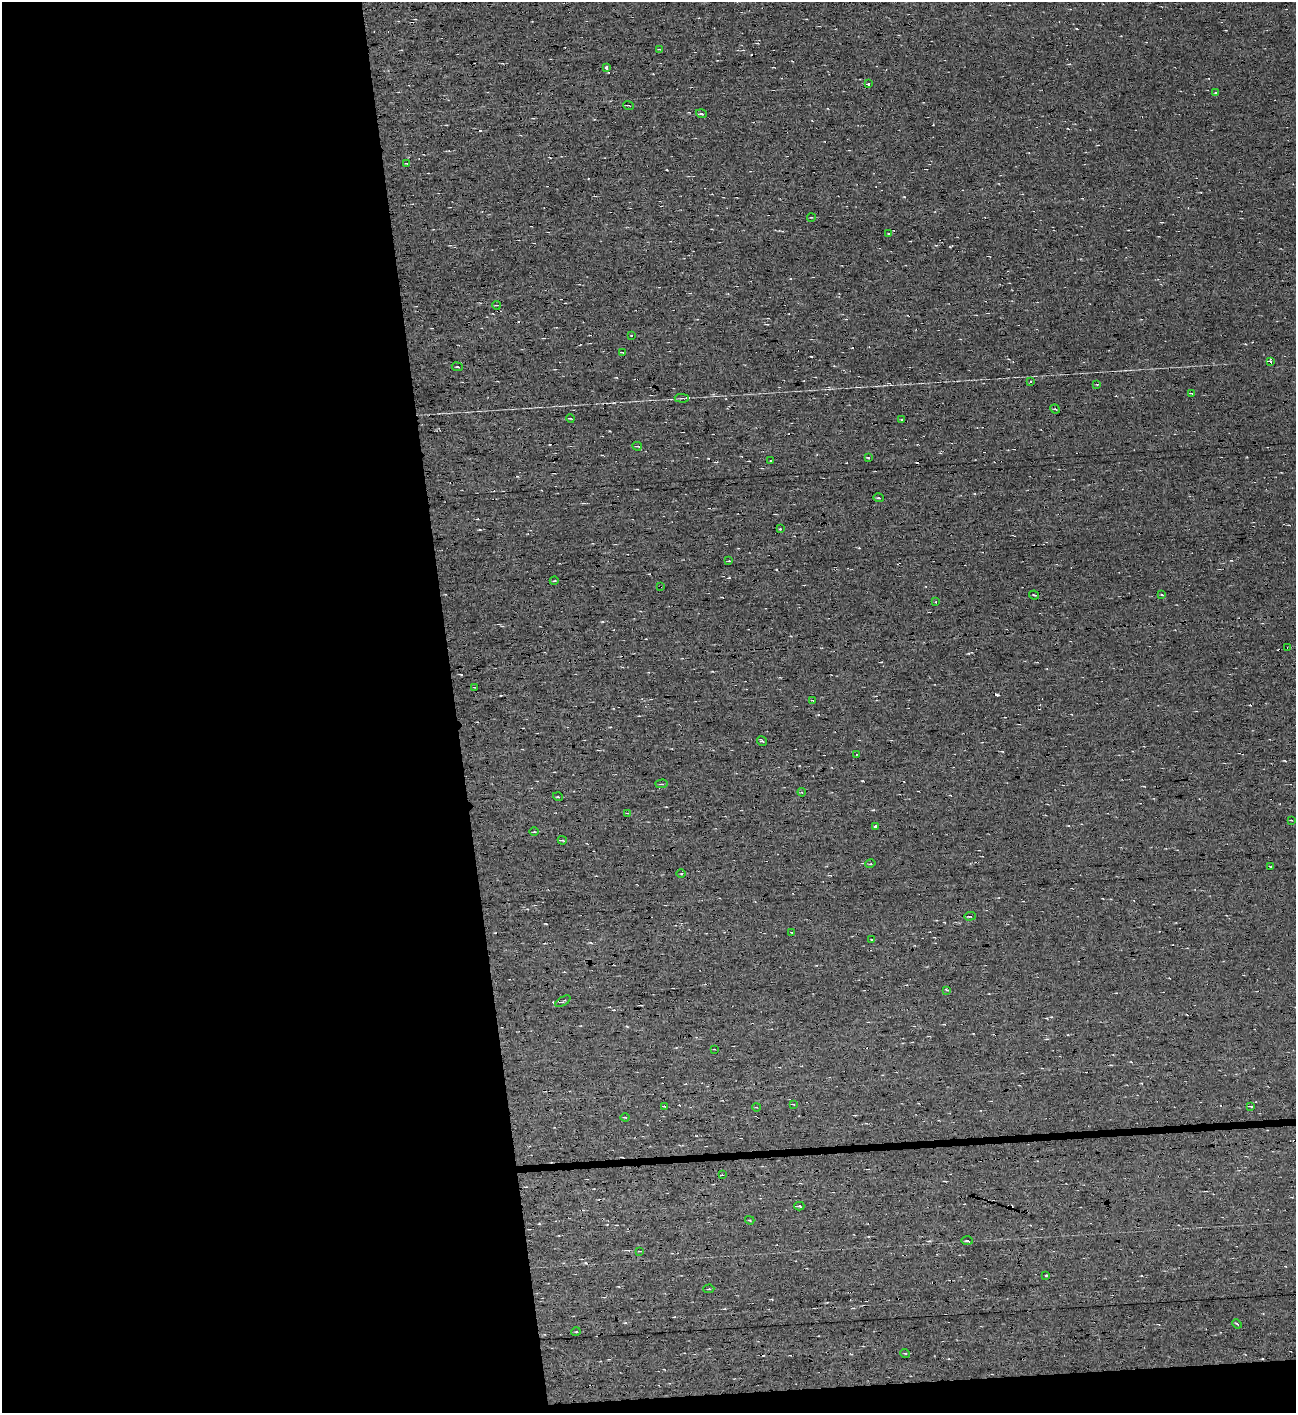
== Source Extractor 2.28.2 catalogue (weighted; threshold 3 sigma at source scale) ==
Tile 5 of 2 x 3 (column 1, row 3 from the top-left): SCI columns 1-1294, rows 35-1445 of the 2588 x 4278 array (HDU 1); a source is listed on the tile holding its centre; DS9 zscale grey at full resolution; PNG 1298 x 1415 px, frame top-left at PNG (2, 2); each listed source drawn as its Kron ellipse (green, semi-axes under 4 px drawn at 4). Shown black and unused: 37% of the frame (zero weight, under 7 of 13 exposures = <1% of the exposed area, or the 3 px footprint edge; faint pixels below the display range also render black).
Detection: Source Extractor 2.28.2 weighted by HDU 2 'WHT'; one run over the whole footprint, this tile lists its part. Background 0.0135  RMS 0.0068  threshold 0.0279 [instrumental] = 3 sigma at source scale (4.09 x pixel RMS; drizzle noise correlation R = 1.36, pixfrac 0.8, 0.0396/0.0396 arcsec/px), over >= 5 px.
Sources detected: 91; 22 cosmic-ray / hot-pixel residue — neither listed nor drawn; the other 69 listed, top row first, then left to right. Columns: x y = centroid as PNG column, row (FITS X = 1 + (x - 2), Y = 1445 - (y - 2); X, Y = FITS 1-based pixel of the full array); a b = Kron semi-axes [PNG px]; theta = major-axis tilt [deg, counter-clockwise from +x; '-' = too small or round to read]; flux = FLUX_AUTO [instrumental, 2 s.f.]
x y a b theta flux
659 49 4 3 - 0.55
606 68 3 3 - 3.8
868 84 3 3 - 3.2
1215 93 3 3 - 0.84
628 105 5 2 - 0.75
701 114 6 3 -18 0.81
406 163 4 2 - 0.44
811 217 4 3 - 0.43
889 233 4 2 - 0.56
496 305 4 3 - 0.55
631 335 3 2 - 0.47
622 352 4 2 - 0.96
1271 361 3 3 - 18
457 367 5 3 - 0.57
1031 381 3 3 - 1
1097 384 4 2 - 0.47
1191 393 4 2 - 0.56
682 398 7 3 -2 1
1055 409 5 3 - 0.65
570 418 4 3 - 0.73
902 419 3 3 - 0.74
637 446 4 3 - 0.65
868 457 3 3 - 0.85
770 461 3 2 - 0.4
878 498 5 3 - 0.62
780 529 3 2 - 0.49
729 561 4 2 - 0.48
554 581 4 3 - 0.5
661 586 3 2 - 1
1034 595 5 2 - 0.54
1162 595 4 2 - 0.56
936 602 2 2 - 0.42
1287 648 3 2 - 0.41
475 687 3 2 - 0.59
812 700 3 2 - 0.33
762 741 5 2 - 0.9
856 754 3 2 - 1.1
662 784 6 2 3 0.68
802 792 4 4 - 0.75
558 797 5 3 - 0.56
627 813 4 2 - 0.45
1291 820 3 2 - 0.4
876 826 3 3 - 6
534 832 4 3 - 0.6
562 840 4 3 - 0.83
870 864 5 3 - 0.58
1271 867 3 3 - 10
681 874 5 3 - 0.66
970 916 6 3 3 1.2
791 932 2 2 - 0.39
872 939 3 2 - 0.53
947 990 4 2 - 0.91
563 1001 8 3 32 0.78
714 1049 3 2 - 0.38
793 1104 4 2 - 0.59
664 1106 4 3 - 0.71
1251 1106 3 2 - 0.77
756 1107 4 2 - 0.44
625 1117 4 3 - 0.71
722 1175 4 2 - 0.55
799 1206 5 3 - 1.2
750 1220 5 3 - 0.59
967 1241 6 2 -1 0.7
640 1251 4 2 - 0.49
1046 1275 4 3 - 2.1
709 1289 5 2 - 0.56
1237 1324 5 3 - 0.62
576 1332 5 3 - 0.51
905 1353 5 3 - 0.55
Overlapping masked pixels (flux is a lower limit): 1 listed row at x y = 661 586
Unlisted compact peaks at least as high as the median listed source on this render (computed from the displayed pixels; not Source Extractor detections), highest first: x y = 904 197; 546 924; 862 781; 667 170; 1285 761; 625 1323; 539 1223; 480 530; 873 810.